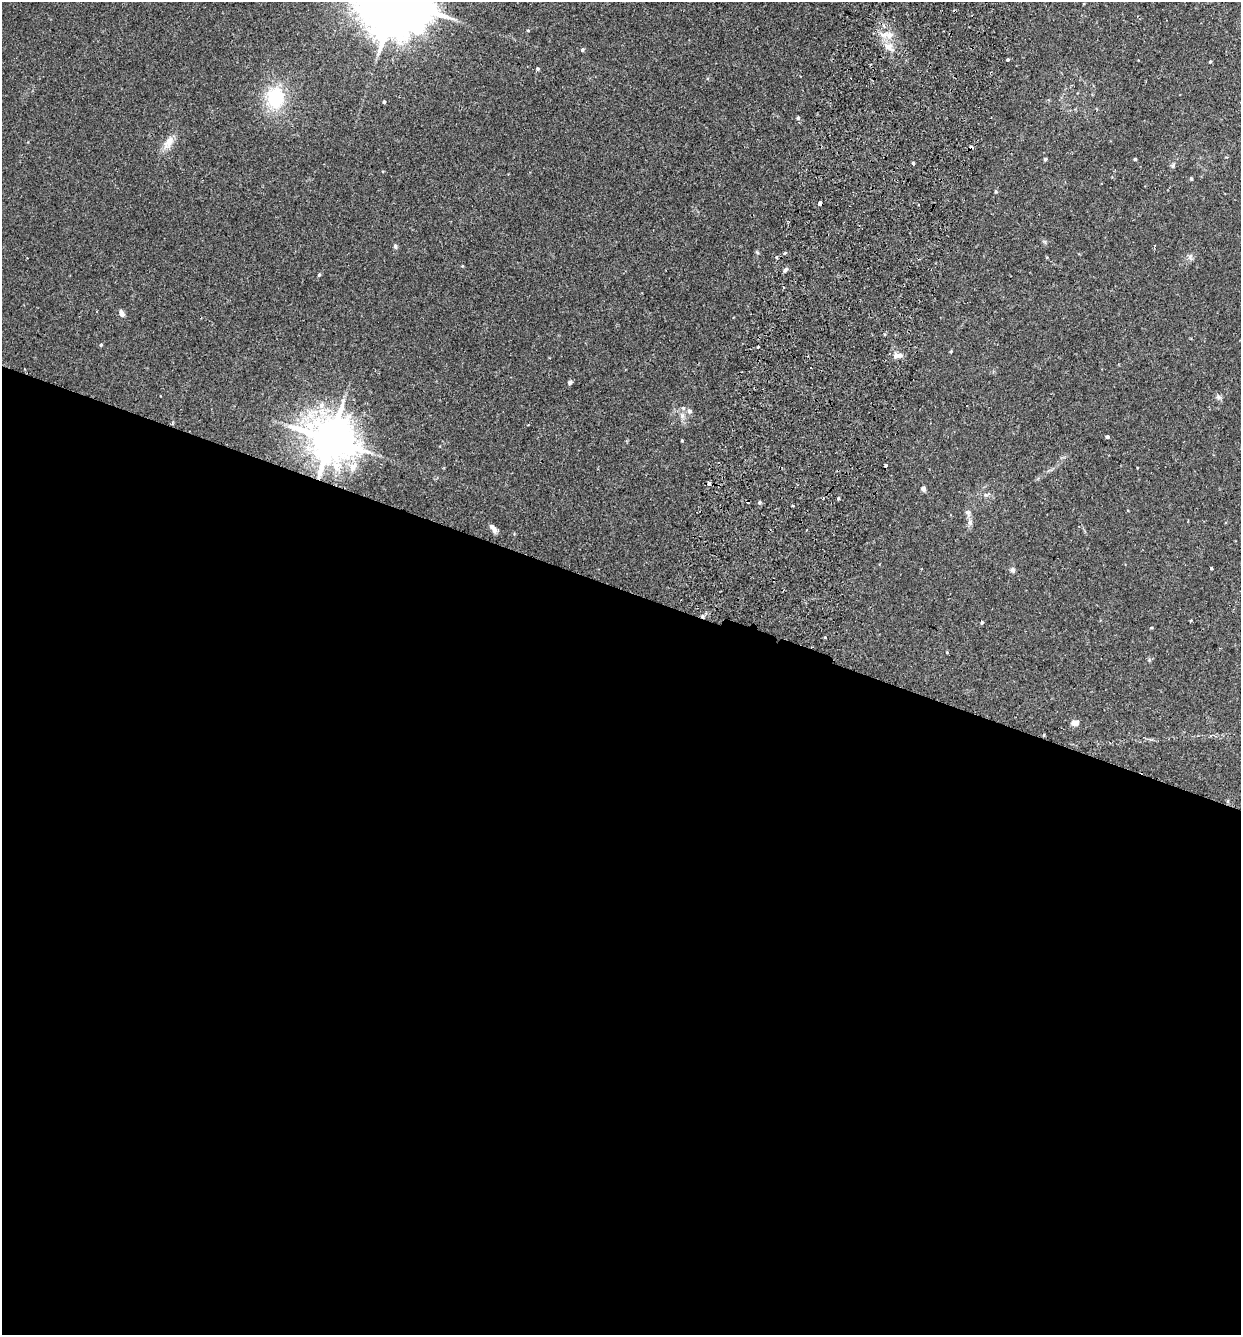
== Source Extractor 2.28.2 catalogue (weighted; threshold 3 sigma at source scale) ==
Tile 14 of 4 x 4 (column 2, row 4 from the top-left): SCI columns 1425-2663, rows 21-1353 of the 5455 x 5375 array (HDU 1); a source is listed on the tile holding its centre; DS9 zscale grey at full resolution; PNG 1243 x 1337 px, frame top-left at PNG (2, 2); no overlay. Shown black and unused: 56% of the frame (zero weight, under 2 of 3 exposures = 3% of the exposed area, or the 3 px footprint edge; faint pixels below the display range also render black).
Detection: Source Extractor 2.28.2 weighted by HDU 2 'WHT'; one run over the whole footprint, this tile lists its part. Background 0.0366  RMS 0.0047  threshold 0.0211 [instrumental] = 3 sigma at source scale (4.5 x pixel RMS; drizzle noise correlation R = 1.50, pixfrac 1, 0.05/0.05 arcsec/px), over >= 5 px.
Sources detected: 57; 3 cosmic-ray / hot-pixel residue — not listed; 1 inside a brighter listed object's ellipse — not listed separately; the other 53 listed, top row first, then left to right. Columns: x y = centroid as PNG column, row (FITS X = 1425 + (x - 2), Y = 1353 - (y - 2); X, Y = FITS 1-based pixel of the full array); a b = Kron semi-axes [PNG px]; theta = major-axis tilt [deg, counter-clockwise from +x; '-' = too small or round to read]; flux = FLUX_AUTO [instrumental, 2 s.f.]
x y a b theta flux
890 35 12 8 34 3.5
888 47 12 10 -22 3.7
582 50 4 4 - 0.75
1008 60 4 3 - 0.62
1210 61 4 3 - 0.5
538 69 4 4 - 0.66
275 98 24 19 81 24
384 102 4 3 - 0.46
798 118 5 5 - 0.78
168 143 20 10 58 4.5
1045 159 4 3 - 0.78
1135 159 3 3 - 0.54
913 163 3 3 - 0.62
1173 166 6 5 - 0.89
1191 179 4 3 - 0.69
996 192 5 3 - 0.46
820 203 4 3 - 2.4
395 246 7 5 -75 0.81
757 252 6 4 -45 0.53
785 253 5 3 - 0.48
1190 256 8 5 70 1.2
777 257 4 3 - 0.51
785 270 7 4 32 0.93
319 275 5 4 - 0.65
122 313 8 5 -59 2.1
101 345 4 4 - 0.49
758 347 3 2 - 0.5
951 351 5 3 - 0.35
898 356 14 6 6 2.2
570 382 6 5 - 1.1
1219 397 7 6 - 1.1
321 405 9 8 - 2.8
689 411 7 6 - 1.4
682 416 8 6 89 1.7
1107 437 4 4 - 0.81
331 439 13 12 - 1600
682 440 3 3 - 0.39
709 483 4 4 - 1.6
923 489 5 4 - 1.9
986 495 7 4 -17 0.83
838 498 5 3 - 0.53
759 502 5 4 - 0.76
968 513 9 7 -56 1.6
493 529 10 5 -53 2.3
1211 568 3 2 - 0.56
1012 570 7 6 - 1
1190 620 3 3 - 0.63
982 622 4 3 - 0.69
1151 628 5 3 - 0.36
824 637 3 2 - 0.6
947 652 3 3 - 0.35
1075 723 8 6 -5 2.7
1228 801 5 3 - 0.52
Overlapping masked pixels (flux is a lower limit): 1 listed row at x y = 331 439